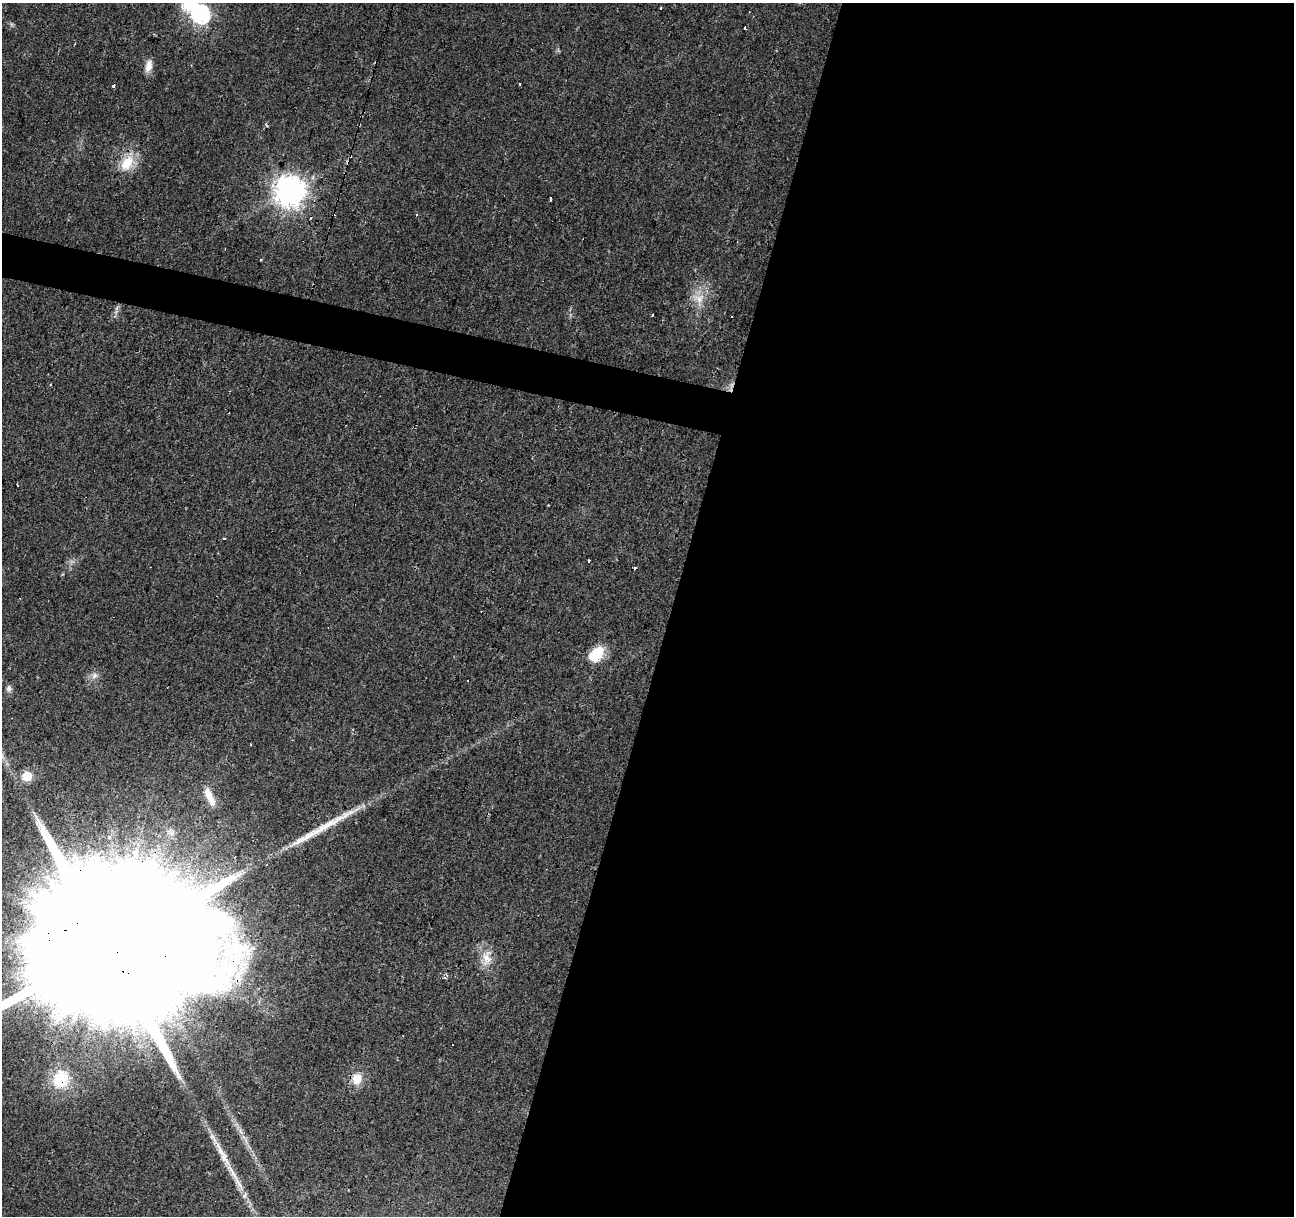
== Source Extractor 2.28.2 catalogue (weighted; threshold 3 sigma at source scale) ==
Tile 12 of 4 x 4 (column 4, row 3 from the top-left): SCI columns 3876-5167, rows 1432-2645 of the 5172 x 5351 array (HDU 1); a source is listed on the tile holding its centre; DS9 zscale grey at full resolution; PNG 1296 x 1218 px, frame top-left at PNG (2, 3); no overlay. Shown black and unused: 50% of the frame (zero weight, under 2 of 3 exposures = <1% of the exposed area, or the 3 px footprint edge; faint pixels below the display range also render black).
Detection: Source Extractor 2.28.2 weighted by HDU 2 'WHT'; one run over the whole footprint, this tile lists its part. Background 0.0242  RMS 0.004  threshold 0.0181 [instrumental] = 3 sigma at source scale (4.5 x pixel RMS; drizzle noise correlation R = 1.50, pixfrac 1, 0.0396/0.0396 arcsec/px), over >= 5 px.
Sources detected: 38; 1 inside a brighter object's white glare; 8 cosmic-ray / hot-pixel residue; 1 long thin detection or spike segment (spike, bleed or trail) — not listed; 1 inside a brighter listed object's ellipse — not listed separately; the other 27 listed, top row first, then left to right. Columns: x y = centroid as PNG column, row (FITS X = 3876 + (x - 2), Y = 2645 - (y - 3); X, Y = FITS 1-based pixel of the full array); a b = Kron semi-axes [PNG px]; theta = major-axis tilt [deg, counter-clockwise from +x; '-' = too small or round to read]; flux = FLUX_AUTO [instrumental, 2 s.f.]
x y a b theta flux
201 14 8 8 - 110
744 28 3 3 - 1.7
149 66 15 8 75 3.5
520 84 3 3 - 1.8
114 86 3 3 - 4.7
127 163 25 16 57 10
289 190 10 9 - 570
550 198 3 3 - 1.2
416 214 3 2 - 0.76
260 260 3 2 - 0.61
699 298 18 13 -19 6
224 539 3 3 - 0.56
589 561 4 3 - 0.71
635 568 3 3 - 0.93
596 654 20 13 48 11
94 675 9 8 - 2
9 688 9 7 90 1.4
250 744 3 2 - 0.36
27 776 6 5 - 20
209 797 27 8 -65 5
108 948 98 34 73 74000
486 958 24 13 88 6.6
445 978 5 4 - 0.82
453 1044 3 3 - 0.95
357 1079 12 10 88 6.2
61 1080 21 17 68 14
232 1171 34 6 -57 7.4
Overlapping masked pixels (flux is a lower limit): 2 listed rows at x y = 108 948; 61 1080
Isophote crosses this tile's border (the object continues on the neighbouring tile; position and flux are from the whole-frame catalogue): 1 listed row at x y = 108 948